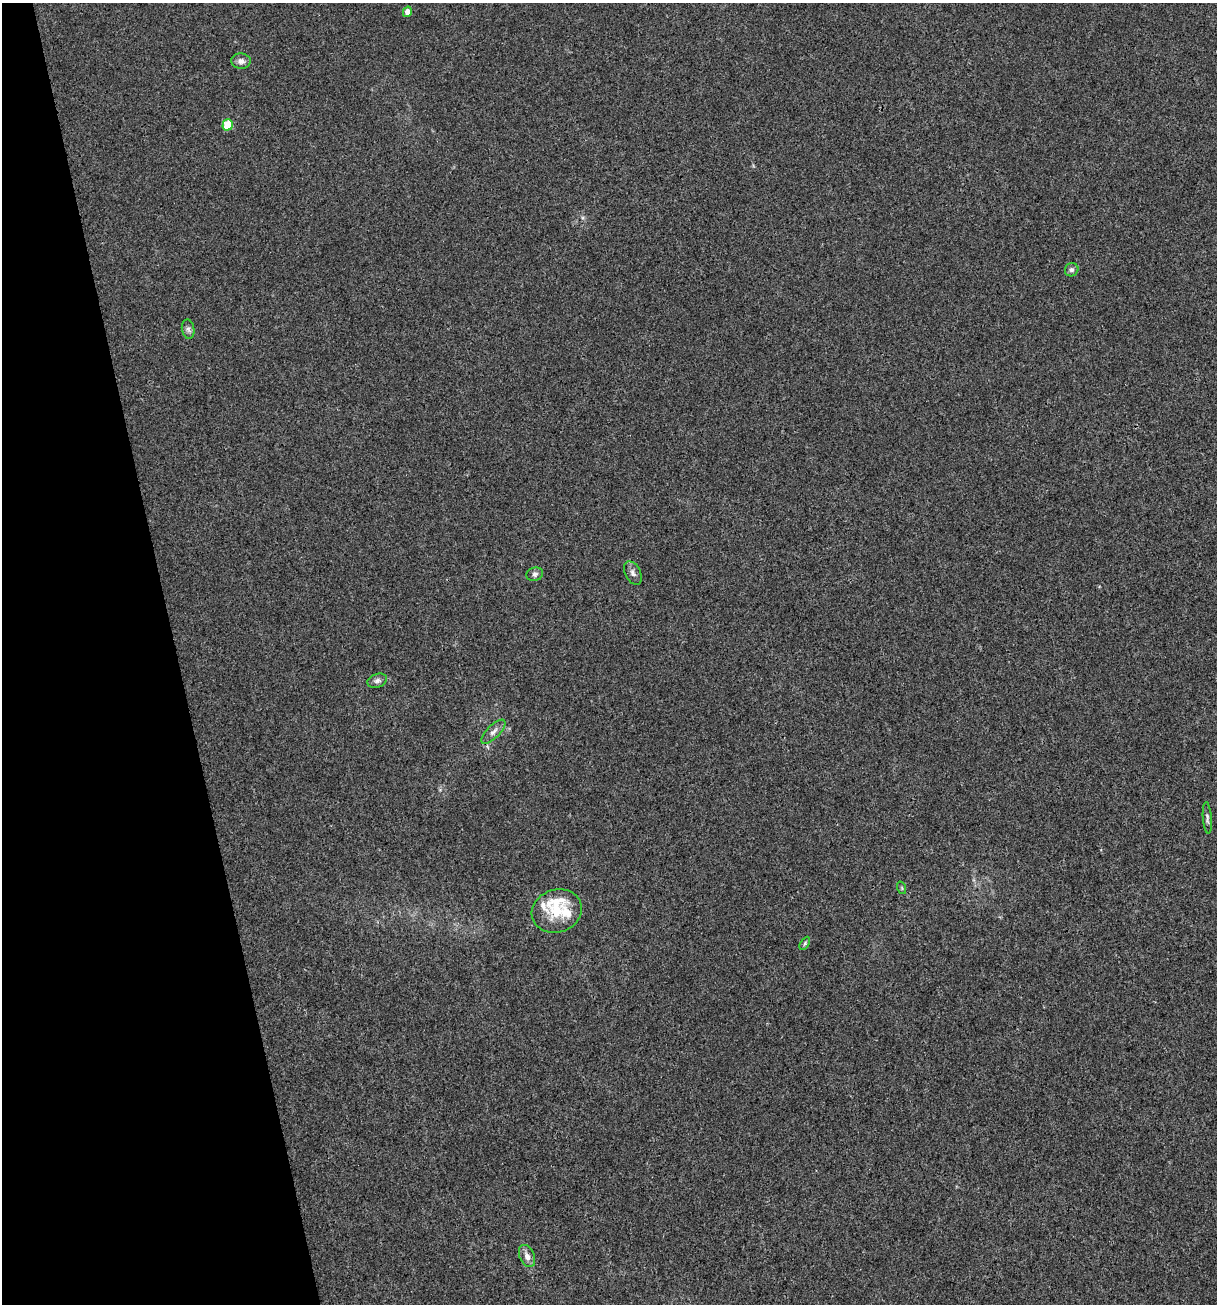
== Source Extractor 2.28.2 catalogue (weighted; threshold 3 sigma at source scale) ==
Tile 5 of 4 x 4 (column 1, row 2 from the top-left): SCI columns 102-1316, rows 2603-3904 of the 5012 x 5207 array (HDU 1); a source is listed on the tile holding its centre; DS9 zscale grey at full resolution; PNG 1219 x 1306 px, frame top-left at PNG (2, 3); each listed source drawn as its Kron ellipse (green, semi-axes under 4 px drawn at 4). Shown black and unused: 14% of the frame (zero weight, under 3 of 4 exposures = <1% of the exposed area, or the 3 px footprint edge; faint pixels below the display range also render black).
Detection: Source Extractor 2.28.2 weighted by HDU 2 'WHT'; one run over the whole footprint, this tile lists its part. Background 0.00318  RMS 0.0027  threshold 0.0121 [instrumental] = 3 sigma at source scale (4.5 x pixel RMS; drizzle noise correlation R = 1.50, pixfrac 1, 0.0396/0.0396 arcsec/px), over >= 5 px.
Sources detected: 17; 3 inside a brighter listed object's ellipse — not listed separately; the other 14 listed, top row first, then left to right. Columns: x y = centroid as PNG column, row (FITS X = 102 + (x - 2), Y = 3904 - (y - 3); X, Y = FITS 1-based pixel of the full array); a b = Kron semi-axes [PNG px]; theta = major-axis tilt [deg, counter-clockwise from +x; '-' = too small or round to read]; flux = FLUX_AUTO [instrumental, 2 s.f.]
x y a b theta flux
407 12 5 4 - 2.4
241 61 10 7 -3 1.4
228 125 5 5 - 7.9
1072 270 7 6 - 0.78
188 329 10 6 -80 0.85
633 573 12 7 -63 1.1
535 574 8 6 17 0.81
377 681 10 6 18 0.94
493 732 16 6 45 1.5
1207 818 16 4 -86 0.79
902 888 6 4 -72 0.32
557 911 25 21 18 7.8
805 943 7 4 60 0.45
527 1256 12 7 -67 1.7